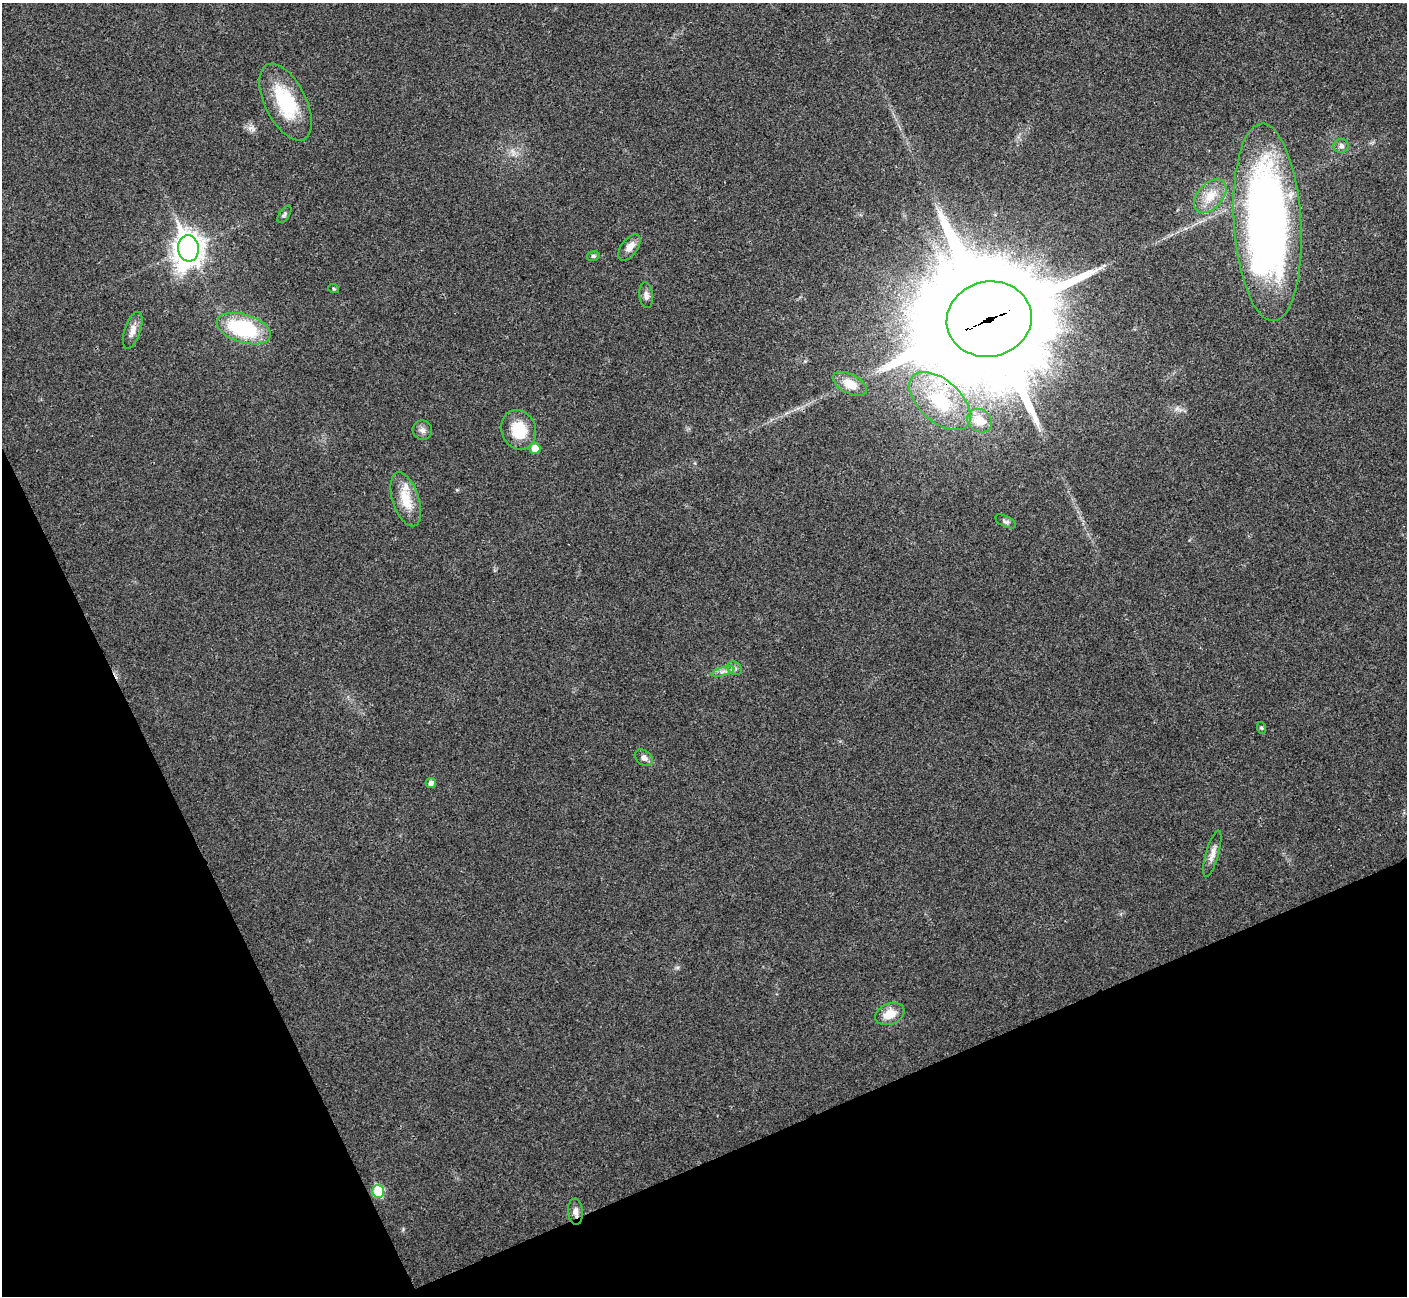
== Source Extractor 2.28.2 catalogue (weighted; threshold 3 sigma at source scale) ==
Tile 14 of 4 x 4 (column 2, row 4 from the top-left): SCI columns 1409-2813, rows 156-1449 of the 5629 x 5618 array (HDU 1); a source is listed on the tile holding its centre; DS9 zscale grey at full resolution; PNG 1409 x 1298 px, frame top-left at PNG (2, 3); each listed source drawn as its Kron ellipse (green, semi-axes under 4 px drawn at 4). Shown black and unused: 22% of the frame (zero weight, under 3 of 4 exposures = <1% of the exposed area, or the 3 px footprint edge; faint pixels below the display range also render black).
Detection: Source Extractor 2.28.2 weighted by HDU 2 'WHT'; one run over the whole footprint, this tile lists its part. Background 0.0224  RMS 0.004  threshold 0.018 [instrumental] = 3 sigma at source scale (4.5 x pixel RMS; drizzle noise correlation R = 1.50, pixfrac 1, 0.05/0.05 arcsec/px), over >= 5 px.
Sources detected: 32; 2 inside a brighter listed object's ellipse — not listed separately; the other 30 listed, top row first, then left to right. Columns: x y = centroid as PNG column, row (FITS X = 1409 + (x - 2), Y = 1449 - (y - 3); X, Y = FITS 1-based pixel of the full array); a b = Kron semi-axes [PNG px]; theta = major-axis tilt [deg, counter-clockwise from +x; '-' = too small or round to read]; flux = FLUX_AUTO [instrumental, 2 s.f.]
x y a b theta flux
285 102 42 20 -63 26
1341 146 7 7 - 1.4
1210 196 20 12 48 6.9
284 214 10 5 56 0.92
1268 222 99 33 -87 240
630 247 15 8 54 3.5
188 248 13 10 -85 460
593 256 6 5 - 0.73
334 289 5 3 - 0.46
646 295 13 7 -84 1.8
989 319 43 37 13 14000
244 329 28 14 -17 33
133 330 19 8 72 3.1
850 384 18 9 -28 5.6
940 401 37 20 -42 24
980 421 13 11 -35 4.4
422 430 10 9 - 1.8
519 430 20 17 -69 13
535 448 6 5 - 4.4
406 499 28 13 -72 10
1006 521 11 5 -27 1
734 668 8 6 -32 1.3
723 671 12 4 15 1.4
1262 728 6 4 -70 0.54
644 758 10 7 -36 1.8
431 783 5 5 - 1.8
1212 854 24 6 74 2.9
890 1014 15 10 21 6.5
378 1191 6 6 - 20
575 1212 13 7 -84 2.2
Overlapping masked pixels (flux is a lower limit): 3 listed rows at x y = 989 319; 940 401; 575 1212